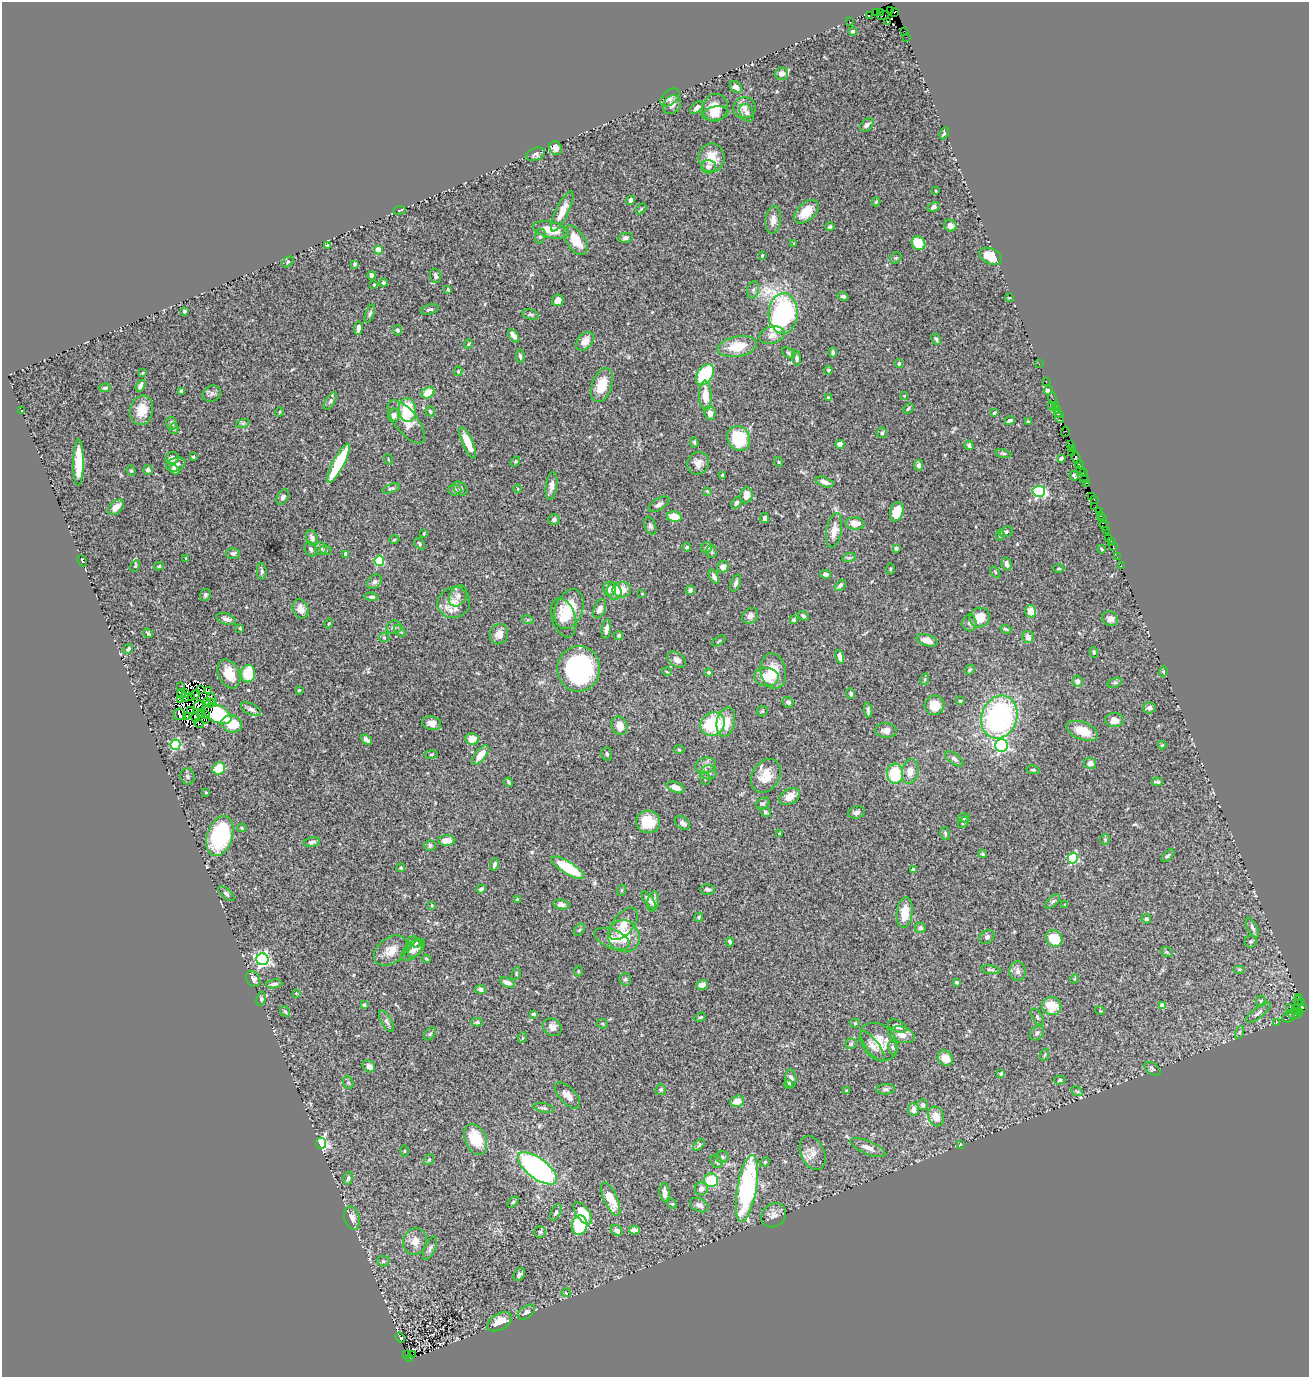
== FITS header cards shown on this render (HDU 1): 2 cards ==
NAXIS1  =                 1307
NAXIS2  =                 1375

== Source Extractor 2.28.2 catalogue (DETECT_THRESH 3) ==
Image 1307 x 1375 px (HDU 1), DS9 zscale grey, 1 PNG px = 1 image px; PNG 1311 x 1379 px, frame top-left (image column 1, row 1375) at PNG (2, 2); each listed source drawn as its Kron ellipse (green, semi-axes under 4 px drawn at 4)
Background 0.815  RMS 0.025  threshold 0.0749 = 3 sigma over >= 5 px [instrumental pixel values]
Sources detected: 502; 9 with non-positive FLUX_AUTO (blend fragments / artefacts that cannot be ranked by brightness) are neither listed nor drawn; the other 493 listed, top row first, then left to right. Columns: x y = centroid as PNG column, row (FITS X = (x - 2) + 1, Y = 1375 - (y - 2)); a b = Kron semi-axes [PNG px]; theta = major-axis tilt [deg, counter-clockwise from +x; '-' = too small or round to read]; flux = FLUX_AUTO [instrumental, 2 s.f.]
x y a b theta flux
890 11 4 2 - 20
880 12 3 2 - 18
894 12 3 2 - 67
876 13 3 2 - 2.2
869 15 2 2 - 8
883 16 6 2 21 25
849 21 3 2 - 3.9
887 21 3 3 - 18
853 31 4 4 - 3.1
904 31 3 2 - 19
906 37 2 2 - 2
781 74 6 6 - 11
736 87 6 5 - 7
670 98 11 7 40 7.2
672 105 10 8 52 8.6
697 108 8 5 44 5.3
715 108 14 13 - 25
744 108 11 10 - 10
715 113 13 7 9 12
747 113 9 6 -62 5.9
867 125 8 5 45 4.9
944 133 6 3 63 2.5
556 148 7 6 - 9.7
536 154 10 6 23 5.6
712 158 14 13 - 28
708 167 7 6 - 5.2
936 191 3 2 - 1.2
630 200 5 4 - 8
876 202 4 3 - 2.7
934 207 6 4 30 4.6
641 209 6 4 46 2.2
399 210 6 3 6 1.3
562 211 22 6 64 18
806 212 14 8 43 35
773 220 14 7 83 12
950 225 6 5 - 12
830 227 4 4 - 2.6
551 230 18 8 -13 27
540 236 7 5 74 4
626 238 7 5 11 4.6
576 240 17 9 -57 32
794 243 4 3 - 1.4
918 243 7 6 - 40
327 245 4 3 - 1.3
378 250 4 4 - 36
762 256 3 3 - 2
991 256 12 7 -25 37
896 258 6 5 - 2.9
288 262 6 4 41 2.9
354 264 4 3 - 2.7
372 275 4 4 - 4.3
436 276 7 5 -74 4.9
383 283 4 4 - 2.2
374 285 3 3 - 1.4
448 289 4 3 - 1.5
753 290 9 6 79 4.8
843 296 5 4 - 3.7
1009 298 4 3 - 1.3
558 300 6 5 - 7.3
430 309 9 5 15 3.9
185 311 3 3 - 2.2
370 313 10 4 70 2.9
783 313 20 14 89 360
530 314 9 5 -15 3.2
358 328 6 3 83 7.3
397 330 5 4 - 4.1
772 335 13 8 14 11
514 336 7 4 -53 9.7
936 339 6 4 -65 2.7
585 341 11 7 50 14
468 344 5 3 - 1.4
737 346 20 10 11 41
833 352 5 3 - 2.7
788 353 7 4 -28 2.8
520 356 7 4 -84 3.6
796 358 8 4 -80 5
899 364 4 3 - 3.4
1039 364 2 2 - 6.9
828 370 4 4 - 1.7
458 371 5 4 - 1.9
142 373 4 4 - 1.6
705 375 12 7 55 120
1046 381 3 2 - 15
602 385 18 10 71 35
140 386 6 4 59 7.8
105 388 6 4 8 3.1
1048 390 4 4 - 0.88
181 391 4 3 - 2.3
428 393 7 5 35 34
212 394 9 8 - 5.4
705 396 15 6 -88 25
904 396 4 3 - 1.2
828 397 4 4 - 1.3
1053 398 6 2 -71 15
330 401 10 4 57 4.6
1055 405 2 2 - 12
1052 406 4 2 - 1.2
908 408 6 3 46 2.6
1056 409 4 3 - 39
142 410 15 11 78 28
407 410 12 8 -83 68
22 411 3 2 - 0.97
430 411 5 4 - 2.7
279 412 5 3 - 1.4
710 413 7 5 -83 7.3
994 413 4 3 - 3.2
1059 414 4 3 - 33
394 415 7 5 80 8.6
1059 417 5 3 - 26
1010 420 5 3 - 3
1028 421 3 3 - 1.7
406 422 26 11 -51 23
172 423 6 5 - 4.5
243 423 7 4 18 2.8
174 429 5 4 - 2.7
1065 432 5 3 - 29
882 433 5 5 - 2.8
739 438 12 11 - 80
694 442 5 4 - 2.7
468 443 17 5 -67 28
840 444 4 4 - 10
969 445 5 4 - 4.4
1071 445 3 2 - 1.4
1073 448 3 2 - 9.7
1072 452 2 2 - 11
1003 453 8 4 -12 2.6
193 457 4 3 - 1.6
172 458 6 6 - 11
1061 458 4 3 - 4
1076 458 6 3 -60 29
388 459 5 3 - 1.4
78 462 23 5 90 47
515 462 5 3 - 1.8
779 462 5 3 - 1.3
339 463 22 5 62 100
698 463 11 10 - 12
176 464 10 6 18 14
919 465 5 4 - 4.5
1079 465 4 3 - 37
1081 469 3 2 - 16
148 470 5 5 - 5.5
174 470 5 4 - 7.7
131 471 5 4 - 2.3
1083 473 3 2 - 3.2
722 475 3 2 - 1.6
1074 476 5 3 - 3.3
1084 479 4 2 - 8.9
824 482 9 4 -19 7.1
1087 483 3 2 - 14
552 486 14 5 82 9.9
391 488 9 4 17 3.4
460 489 8 6 -46 3.7
518 489 4 3 - 1.2
455 490 6 5 - 3.2
707 491 4 3 - 1.5
1039 491 6 5 - 190
746 495 8 6 77 14
1091 496 3 3 - 15
283 497 8 5 62 4.7
1094 499 3 2 - 13
737 503 6 4 49 3.6
659 504 12 5 32 5.8
116 507 9 6 42 13
1095 507 3 2 - 12
897 512 10 6 72 34
1099 512 3 2 - 4
1100 515 3 3 - 7.2
674 517 7 5 -12 33
765 518 5 3 - 5.4
554 519 6 5 - 3.7
1102 519 2 2 - 10
855 523 10 6 -5 16
650 526 9 5 -69 4.3
1104 526 5 3 - 16
834 530 17 7 80 17
1106 530 2 2 - 1.4
1006 532 6 5 - 3.6
424 533 3 2 - 1.2
1000 535 5 3 - 3.1
312 538 8 5 -67 7.8
1108 538 3 2 - 17
394 540 5 3 - 1.5
1111 541 3 2 - 4.5
420 544 6 4 -47 2.7
1113 546 2 2 - 14
687 547 4 3 - 3.5
707 547 6 5 - 3.3
321 548 6 5 - 4.8
896 548 4 4 - 3.4
310 549 8 5 -65 4.1
1101 549 4 3 - 1.5
326 550 6 5 - 2.7
711 552 6 5 - 2.8
233 553 7 5 2 4
345 554 4 3 - 6
1117 557 3 2 - 1.3
186 558 3 3 - 1.2
849 558 7 4 18 3.2
82 561 6 3 -68 2.2
379 561 5 5 - 110
1007 564 7 4 -76 6.1
1121 565 3 2 - 2.6
135 566 6 3 60 1.8
159 566 5 3 - 1.9
723 567 6 5 - 12
1059 568 6 3 0 1.8
890 569 5 3 - 1.6
262 571 8 5 -86 4
995 572 6 3 -54 1.8
826 574 5 4 - 4.8
714 577 8 4 -63 5.9
374 582 8 6 45 5
736 583 9 4 70 4.7
840 585 6 4 44 4.5
609 589 7 6 - 10
622 590 9 7 -2 21
690 590 5 4 - 6.2
614 592 8 7 - 16
642 594 3 2 - 0.87
205 595 6 5 - 3.4
458 596 11 8 58 8
371 597 7 4 -7 4.4
454 603 16 15 - 26
300 609 10 7 -68 11
569 609 20 13 69 45
600 609 10 6 68 10
1031 611 6 5 - 23
750 616 9 7 46 5.9
803 616 6 4 -36 3
564 618 20 11 -73 26
980 618 10 9 - 30
226 619 10 5 -18 6.8
1110 619 8 7 - 8.3
528 620 6 4 -17 2.4
793 620 4 3 - 2
329 623 5 3 - 1.5
969 623 8 7 - 5.8
394 627 8 6 8 4.5
240 628 4 3 - 1.5
606 629 10 4 82 8.1
1006 629 5 3 - 2.4
400 631 7 4 -45 2.5
148 633 5 3 - 2.3
499 634 10 9 - 12
619 635 5 4 - 3.1
384 637 5 5 - 2.5
1028 637 6 5 - 11
927 640 11 5 -16 14
719 641 7 3 34 1.8
128 649 5 3 - 3.5
1094 652 5 4 - 2.4
840 657 7 4 -73 9.9
677 660 10 7 -34 7.8
579 669 23 21 84 260
970 670 5 4 - 2.4
773 671 18 12 -78 28
1163 671 5 4 - 2.4
667 672 5 3 - 1.5
708 672 4 4 - 2.8
229 674 15 10 -65 30
248 674 9 7 81 51
766 677 12 9 -5 33
925 679 6 4 71 2.3
1077 681 6 5 - 7.8
1115 683 7 4 19 2.8
181 687 3 3 - 0.57
201 690 3 2 - 0.14
208 690 3 2 - 2.6
299 690 3 3 - 1.5
185 693 3 2 - 1.8
181 694 4 3 - 3.4
195 694 5 2 - 0.015
851 694 5 4 - 3.6
185 697 5 2 - 1.5
191 697 2 2 - 3
212 699 6 3 -66 12
181 700 4 2 - 0.4
960 701 4 3 - 1.7
788 702 5 5 - 5.9
207 703 4 2 - 2.3
211 703 6 3 -3 0.29
199 705 5 2 - 0.087
935 705 10 9 - 26
1149 708 6 5 - 5.6
251 709 11 5 -26 6
868 710 7 3 -86 3.7
190 711 4 2 - 0.42
762 711 6 4 45 2.2
179 714 6 5 - 1
205 714 3 2 - 1.2
218 714 15 8 -27 130
200 715 4 3 - 3.6
186 717 4 3 - 6.1
196 717 5 2 - 4.5
999 717 22 17 70 300
205 719 3 2 - 1.3
1114 720 9 7 1 11
726 722 15 9 78 31
199 723 5 2 - 0.49
432 723 9 7 -11 11
232 724 10 8 -17 40
713 724 12 11 - 95
619 726 9 7 -69 17
886 730 10 7 -3 9.4
1082 731 16 9 -21 29
472 739 7 5 -9 19
366 740 6 3 -39 5.4
175 745 5 5 - 160
1162 745 4 4 - 1.4
1001 746 6 6 - 250
679 750 5 3 - 1.6
431 754 7 3 9 2
607 754 7 5 -76 3.2
480 755 11 5 53 22
954 759 10 5 -36 5.6
1090 763 6 5 - 11
705 766 10 8 13 8.3
219 768 6 6 - 39
1033 770 6 3 -11 2.3
910 772 12 8 79 16
709 773 8 7 - 7.3
895 774 10 8 -88 69
188 776 8 7 - 4.3
766 776 18 13 58 32
705 778 7 5 -74 3.4
509 782 4 3 - 2.4
1157 782 5 3 - 3.1
676 787 9 5 -21 9.5
206 793 4 3 - 1.3
790 796 11 7 32 17
763 803 7 5 30 3.2
765 812 5 4 - 3.2
856 812 9 6 19 5.7
964 818 6 4 1 3.3
648 822 12 11 - 38
963 822 6 4 50 2.6
682 823 9 5 -39 5.1
242 828 4 4 - 1.8
779 833 2 2 - 1.3
945 833 6 4 -75 2.5
220 836 21 13 72 160
1105 840 5 4 - 2.3
447 841 8 5 3 17
312 842 8 5 10 4.1
430 845 6 5 - 4.5
983 854 4 3 - 2.4
1168 856 8 4 42 3.1
1073 858 5 5 - 120
494 864 6 3 71 4.2
401 868 4 4 - 2.2
568 868 19 6 -31 84
913 870 4 3 - 3.1
481 889 5 3 - 3.3
707 889 7 5 -1 4.3
622 890 6 3 71 1.7
226 894 10 4 -41 3.4
517 899 4 3 - 1.7
649 900 10 4 -54 6.8
1053 901 9 4 44 3.8
653 902 10 6 78 6.1
561 904 8 5 -7 6
432 905 3 2 - 1.5
1065 905 4 3 - 1.9
905 912 15 8 83 24
699 917 4 4 - 2.7
1146 919 5 4 - 2.5
624 924 19 10 51 19
1252 927 11 5 -63 5.1
920 928 5 5 - 5.7
579 930 7 4 48 2.7
624 936 16 15 - 48
987 937 8 6 40 4.2
1054 938 9 7 -49 47
612 939 19 9 -21 17
1250 941 6 6 - 2.9
415 942 6 5 - 6.8
730 942 4 3 - 3.7
416 948 11 6 50 6.8
412 950 13 7 45 8.2
391 951 18 13 36 19
1167 952 6 5 - 2.7
262 959 6 6 - 390
426 959 4 3 - 1.8
991 970 10 4 -8 2.8
1239 970 6 4 0 2.2
578 971 5 3 - 1.5
1018 971 10 8 -88 6.9
516 974 6 4 81 2.2
253 979 8 6 -57 6.5
625 979 6 5 - 3.6
1074 979 4 3 - 1.3
956 982 3 3 - 2.1
507 983 8 4 -24 9.6
274 984 8 4 7 4.3
702 985 6 5 - 8.6
480 989 5 4 - 5.1
296 993 3 3 - 1.4
1299 997 3 2 - 9.7
261 999 7 4 80 2.9
1261 1001 5 5 - 2.5
1298 1001 5 2 - 2.9
1301 1002 3 3 - 13
364 1005 4 3 - 3
1052 1006 9 9 - 35
1162 1006 4 4 - 22
1290 1007 3 2 - 12
1297 1007 3 2 - 15
1303 1008 3 2 - 11
1100 1011 5 3 - 1.4
1295 1011 3 2 - 54
285 1012 6 4 -53 2.2
1300 1012 2 2 - 39
1258 1013 15 5 38 6.9
533 1014 4 3 - 2.7
1294 1015 7 4 -13 53
700 1017 6 4 20 2.2
1037 1017 9 5 -62 3.5
1288 1017 7 5 22 56
386 1021 12 5 -60 5.5
477 1022 6 4 2 2.6
855 1023 5 4 - 1.9
1276 1023 3 2 - 5.9
602 1024 6 4 -22 2.3
897 1026 10 5 -25 7.2
552 1027 10 8 -37 9
1240 1032 7 4 71 2.6
1037 1033 8 6 47 4.7
430 1034 7 4 53 2.8
901 1035 13 8 -13 13
522 1038 5 3 - 1.6
879 1042 21 16 -46 37
851 1044 6 5 - 3.2
873 1046 18 6 -53 11
892 1047 7 4 -83 3
1044 1055 6 4 69 1.9
945 1058 8 7 - 20
369 1066 7 5 -42 8.6
1152 1069 9 5 -36 3.6
1001 1074 3 3 - 5.4
791 1078 9 5 -84 5.9
1060 1080 6 4 16 2.1
348 1083 6 5 - 2.8
789 1084 4 3 - 3.5
885 1089 9 5 5 4.4
661 1090 5 5 - 2.9
846 1091 3 3 - 1.8
1077 1091 6 4 -28 2.5
568 1095 16 8 -46 12
737 1101 7 5 19 18
923 1105 5 5 - 4.1
544 1108 10 4 -11 4.4
913 1109 7 5 -89 9.7
936 1116 10 7 -67 20
476 1139 16 10 -67 49
321 1143 5 5 - 270
699 1145 7 4 46 3.1
960 1145 3 2 - 1.2
868 1148 19 6 -24 12
404 1151 5 3 - 1.8
813 1153 18 11 -66 16
722 1157 6 6 - 4.3
429 1159 6 4 53 2.1
717 1161 7 5 -53 3.5
765 1162 5 4 - 1.9
538 1168 23 10 -37 450
348 1178 6 4 78 3.7
711 1180 7 6 - 63
747 1188 34 9 80 230
701 1189 7 6 - 9.1
665 1192 9 5 -87 11
611 1199 18 6 -67 33
513 1202 6 4 45 2.4
672 1204 5 4 - 1.8
699 1205 10 6 -26 7.3
556 1212 9 4 62 4.2
583 1213 13 6 -54 50
774 1215 13 11 40 12
352 1218 12 7 -73 11
580 1225 9 7 80 94
617 1230 6 5 - 6.5
634 1230 5 4 - 9.1
540 1232 6 5 - 2.7
415 1241 13 12 - 15
430 1248 13 5 66 5.2
383 1261 6 5 - 2.9
519 1274 7 5 56 3.8
566 1293 4 3 - 1.2
526 1312 10 6 35 5.6
499 1322 13 8 29 26
400 1338 5 2 - 0.42
407 1355 3 2 - 150
412 1355 3 3 - 49
410 1358 2 2 - 93
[9 non-positive-flux detections neither listed nor drawn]